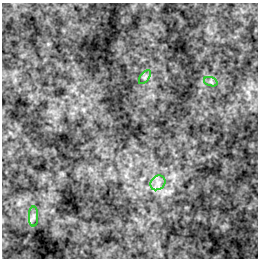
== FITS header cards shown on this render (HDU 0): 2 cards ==
NAXIS1  =                  256 / length of data axis 1
NAXIS2  =                  256 / length of data axis 2

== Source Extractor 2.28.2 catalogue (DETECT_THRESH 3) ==
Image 256 x 256 px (HDU 0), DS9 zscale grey, 1 PNG px = 1 image px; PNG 260 x 260 px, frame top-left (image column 1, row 256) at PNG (2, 3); each listed source drawn as its Kron ellipse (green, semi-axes under 4 px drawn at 4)
Background -0.109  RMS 7.6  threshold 22.8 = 3 sigma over >= 5 px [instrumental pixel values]
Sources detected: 4; all 4 listed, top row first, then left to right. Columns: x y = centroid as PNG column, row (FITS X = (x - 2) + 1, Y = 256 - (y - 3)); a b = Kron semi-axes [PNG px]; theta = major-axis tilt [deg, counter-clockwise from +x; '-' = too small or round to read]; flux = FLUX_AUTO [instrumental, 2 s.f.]
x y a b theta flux
145 77 8 4 53 1100
211 82 7 4 -19 990
158 183 8 6 44 2600
33 216 10 4 90 1400